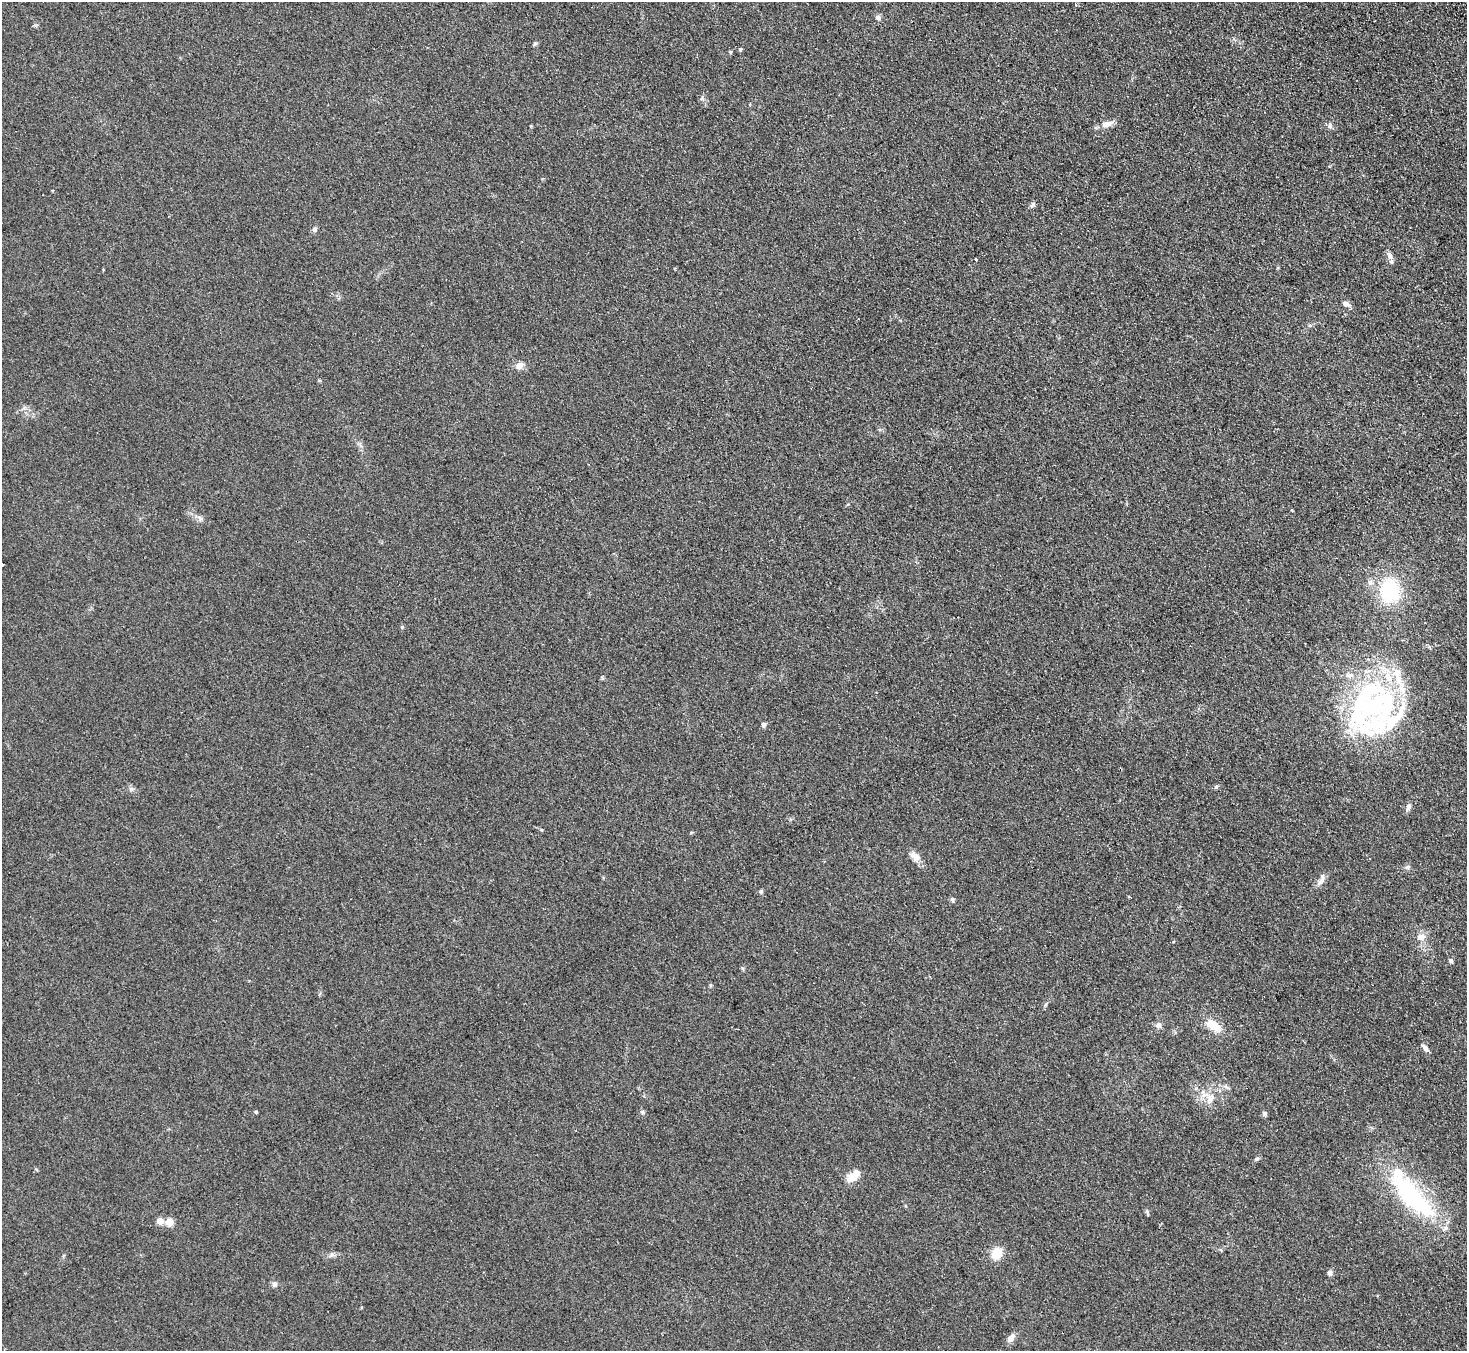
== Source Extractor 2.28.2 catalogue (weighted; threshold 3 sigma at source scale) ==
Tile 10 of 4 x 4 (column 2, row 3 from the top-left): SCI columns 1516-2980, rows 1542-2890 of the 5958 x 5920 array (HDU 1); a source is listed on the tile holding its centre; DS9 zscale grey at full resolution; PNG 1469 x 1353 px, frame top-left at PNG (2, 2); no overlay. Shown black and unused: <1% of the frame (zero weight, under 2 of 3 exposures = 3% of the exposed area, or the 3 px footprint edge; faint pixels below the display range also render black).
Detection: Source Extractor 2.28.2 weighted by HDU 2 'WHT'; one run over the whole footprint, this tile lists its part. Background 0.153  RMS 0.013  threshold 0.0573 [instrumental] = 3 sigma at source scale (4.5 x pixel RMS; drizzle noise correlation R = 1.50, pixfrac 1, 0.05/0.05 arcsec/px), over >= 5 px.
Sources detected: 52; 2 inside a brighter object's white glare — not listed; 4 inside a brighter listed object's ellipse — not listed separately; the other 46 listed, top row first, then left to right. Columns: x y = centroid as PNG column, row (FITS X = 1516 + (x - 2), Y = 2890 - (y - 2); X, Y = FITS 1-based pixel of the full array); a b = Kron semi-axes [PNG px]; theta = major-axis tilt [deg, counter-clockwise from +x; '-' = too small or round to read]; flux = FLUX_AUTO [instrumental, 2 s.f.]
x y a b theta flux
878 17 6 6 - 3.8
535 44 7 4 36 1.9
740 49 5 4 - 1.7
730 52 4 4 - 1.7
1107 124 15 7 13 9.3
1330 125 9 4 89 2.4
1033 204 9 5 46 2.7
314 229 6 6 - 2.8
1389 255 12 7 -66 5.7
976 259 3 3 - 2.1
1346 304 11 6 -22 4.9
519 365 10 8 41 7.5
200 518 8 6 -85 3.4
2 564 3 3 - 5.6
1370 582 8 6 -87 4.1
1390 591 24 20 -85 84
402 627 4 4 - 1.4
1373 706 69 37 74 210
763 725 6 5 - 3.1
1216 787 6 4 1 1.9
1408 807 9 6 72 4.2
915 856 15 10 -39 8.9
824 861 3 3 - 0.81
1407 867 7 5 21 2.6
1321 880 18 6 66 6.6
761 891 5 4 - 2.3
952 900 7 5 -69 2.1
1421 937 11 10 - 8.7
1451 961 6 5 - 2.1
1158 1025 8 7 - 4.1
1213 1026 19 10 -33 19
1425 1048 10 5 -53 4.5
1210 1099 14 9 55 11
256 1112 4 4 - 1.6
642 1112 7 5 -33 2.4
1264 1114 6 5 - 2.9
1257 1159 7 5 19 2.1
853 1176 19 9 42 15
1409 1191 71 30 -57 140
160 1221 4 4 - 18
169 1222 5 5 - 37
997 1253 14 10 47 19
332 1255 10 5 14 3.7
1330 1273 6 5 - 4.8
274 1284 7 7 - 3.4
1011 1338 12 7 47 6.1
Isophote crosses this tile's border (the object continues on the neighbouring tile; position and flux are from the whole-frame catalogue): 1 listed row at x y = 2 564